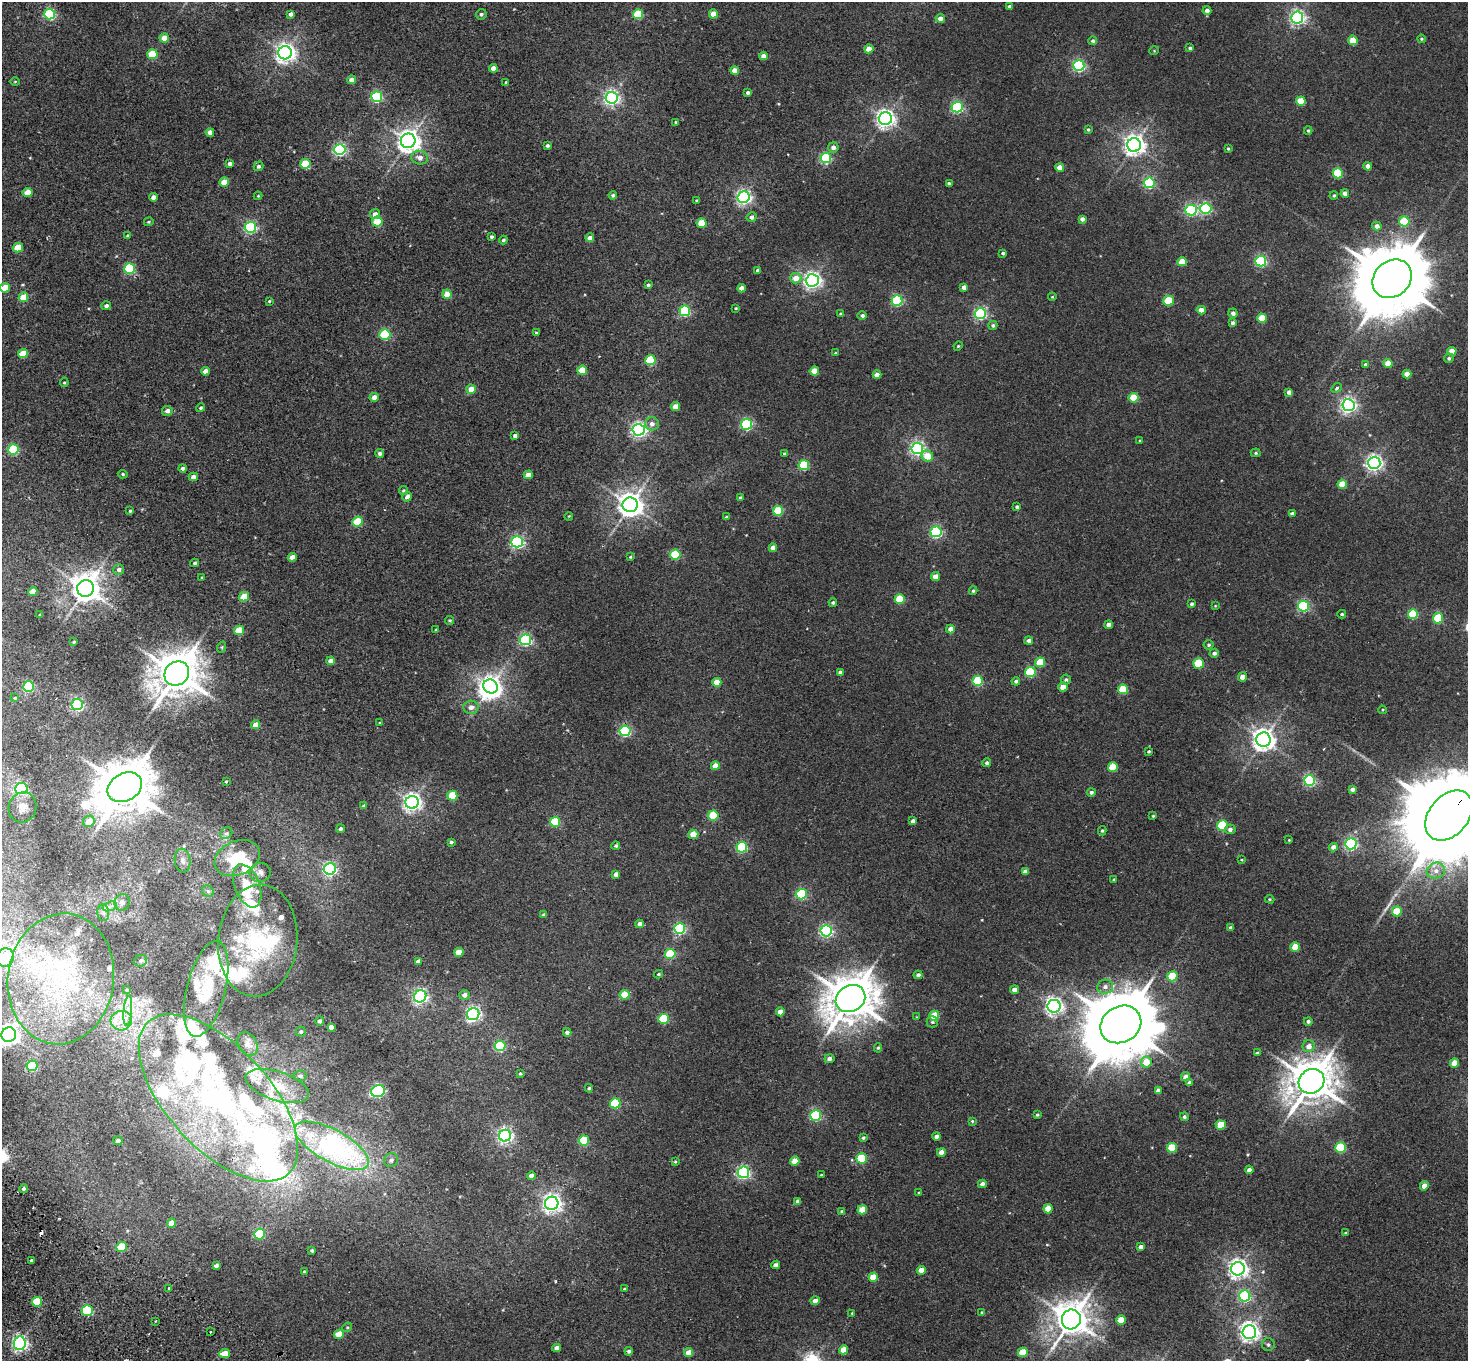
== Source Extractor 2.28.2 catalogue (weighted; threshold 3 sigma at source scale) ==
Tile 7 of 4 x 4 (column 3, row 2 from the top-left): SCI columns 2971-4436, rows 2921-4279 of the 5943 x 5978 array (HDU 1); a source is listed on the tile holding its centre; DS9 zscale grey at full resolution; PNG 1470 x 1363 px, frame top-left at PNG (2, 2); each listed source drawn as its Kron ellipse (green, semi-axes under 4 px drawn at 4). Shown black and unused: <1% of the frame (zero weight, under 2 of 3 exposures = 3% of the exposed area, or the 3 px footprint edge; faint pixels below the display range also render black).
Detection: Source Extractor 2.28.2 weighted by HDU 2 'WHT'; one run over the whole footprint, this tile lists its part. Background 0.0289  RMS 0.0064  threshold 0.0289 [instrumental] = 3 sigma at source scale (4.5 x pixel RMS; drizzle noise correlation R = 1.50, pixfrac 1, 0.05/0.05 arcsec/px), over >= 5 px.
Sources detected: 430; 8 inside a brighter object's white glare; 2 cosmic-ray / hot-pixel residue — neither listed nor drawn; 28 inside a brighter listed object's ellipse — not listed separately; the other 392 listed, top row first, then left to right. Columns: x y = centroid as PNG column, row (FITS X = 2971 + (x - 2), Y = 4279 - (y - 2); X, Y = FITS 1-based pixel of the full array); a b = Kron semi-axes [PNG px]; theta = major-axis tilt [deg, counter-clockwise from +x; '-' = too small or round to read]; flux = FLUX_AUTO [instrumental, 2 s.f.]
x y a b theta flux
1009 6 4 3 - 1.3
1207 11 4 4 - 2.5
50 14 5 5 - 72
291 14 4 4 - 2.5
481 14 5 5 - 1.4
638 14 5 5 - 31
713 14 4 4 - 7.8
1297 17 6 6 - 170
940 18 4 4 - 4
164 38 4 4 - 8.2
1421 39 4 3 - 0.78
1353 40 5 4 - 15
1093 41 4 4 - 1.3
1190 48 3 3 - 1.2
869 49 4 4 - 7.8
1154 51 5 3 - 0.52
285 53 7 6 - 350
152 54 5 5 - 22
763 56 4 4 - 4.2
1079 65 5 5 - 94
493 68 4 4 - 5.2
735 70 4 4 - 7.6
352 80 4 4 - 4.5
15 81 5 3 - 0.48
506 82 4 3 - 0.69
748 93 4 4 - 1.4
377 97 5 5 - 74
611 98 6 6 - 180
1301 101 5 4 - 17
957 107 5 5 - 92
885 119 6 6 - 290
675 122 4 3 - 0.61
1088 130 3 3 - 0.9
1308 131 4 3 - 0.81
210 132 4 4 - 3.8
408 141 7 7 - 510
1134 145 7 7 - 410
547 146 3 3 - 1.3
833 147 5 5 - 3
1228 149 4 3 - 0.71
340 150 6 5 - 110
420 158 8 6 -15 4
826 158 5 5 - 64
230 164 4 4 - 2.1
305 164 5 5 - 24
258 166 5 4 - 1.5
1368 166 4 4 - 3.9
1060 167 4 4 - 7.4
1338 173 5 5 - 32
224 182 5 4 - 10
1149 183 5 5 - 74
949 184 4 3 - 1.4
28 193 5 4 - 11
1345 194 4 4 - 3.3
613 195 4 4 - 1.1
258 196 4 4 - 0.55
1334 196 4 4 - 0.93
153 197 4 4 - 3
744 197 6 6 - 160
696 200 3 2 - 0.57
1206 208 5 5 - 78
1191 210 5 5 - 86
375 214 5 5 - 3.8
751 217 5 4 - 2.4
1082 219 4 4 - 2.6
1404 221 5 5 - 29
149 222 5 4 - 0.68
377 222 5 5 - 26
702 223 5 4 - 17
1377 226 5 4 - 3.5
250 227 5 5 - 95
128 236 3 3 - 0.79
492 237 3 3 - 1
590 238 4 4 - 3.8
503 240 4 4 - 1.3
18 248 5 4 - 15
1003 253 4 3 - 1.5
1261 261 5 5 - 78
1182 262 5 4 - 13
129 268 5 5 - 49
758 270 4 3 - 1.8
796 278 5 5 - 7.2
1392 279 21 17 44 6700
812 280 6 6 - 240
648 285 4 3 - 1.3
964 287 4 4 - 3.3
5 288 5 4 - 16
741 288 4 4 - 4.3
447 294 4 4 - 9.8
23 297 5 4 - 14
1052 297 4 4 - 0.57
269 301 3 3 - 0.62
897 301 5 5 - 63
1169 301 5 5 - 22
106 306 5 4 - 1.7
736 308 3 2 - 0.63
1201 310 4 4 - 6
685 311 5 5 - 63
1233 313 5 4 - 2.6
840 314 4 3 - 0.79
980 314 5 5 - 100
862 316 5 4 - 1.6
1262 318 5 4 - 18
1233 323 4 4 - 1.6
993 325 4 4 - 1.4
536 333 4 4 - 1.4
385 335 5 5 - 50
958 346 5 4 - 0.62
1452 351 4 4 - 10
835 353 3 3 - 0.47
23 354 5 4 - 14
1449 358 5 4 - 1.1
650 360 5 5 - 31
1388 364 4 4 - 11
1366 365 4 4 - 1.6
582 370 5 4 - 14
205 371 4 4 - 4
814 371 4 4 - 10
1407 374 4 4 - 6.1
877 375 4 4 - 4.3
64 382 4 4 - 0.72
1337 388 5 3 - 0.86
471 389 5 4 - 6.9
1289 392 4 4 - 2.8
374 397 4 4 - 4.5
1134 398 5 5 - 19
1348 405 6 6 - 200
676 407 4 4 - 7
201 408 4 4 - 1.2
167 411 5 5 - 3.5
652 424 7 6 - 3.2
746 424 5 5 - 79
639 430 6 6 - 190
515 436 4 3 - 1.8
1140 441 4 3 - 0.66
917 448 6 5 - 150
13 449 5 5 - 43
380 453 4 4 - 1.6
1256 453 5 4 - 0.81
785 454 4 3 - 1.1
927 456 6 5 - 10
1374 463 6 6 - 210
804 465 5 5 - 41
183 468 4 4 - 1.8
123 474 5 4 - 0.84
528 475 4 4 - 6.6
193 477 4 4 - 3.5
1342 484 4 4 - 14
403 490 5 4 - 1
407 497 5 4 - 2.8
740 498 3 3 - 1.2
630 505 7 7 - 620
1017 507 4 4 - 1.3
130 511 4 3 - 0.82
778 511 5 5 - 28
1292 513 4 3 - 1.7
569 516 4 3 - 0.49
727 517 4 3 - 1
358 522 5 5 - 22
936 532 5 5 - 87
517 542 6 5 - 110
773 548 4 4 - 3.5
675 555 5 5 - 30
292 557 4 4 - 5.2
630 557 4 3 - 0.65
195 563 4 4 - 1.1
119 569 5 5 - 2.2
202 577 3 3 - 0.62
936 577 4 4 - 6.1
85 588 8 8 - 850
33 591 5 4 - 7
973 591 4 3 - 0.91
244 597 5 4 - 12
900 599 5 5 - 25
833 603 4 4 - 1.1
1192 604 3 3 - 1.2
1215 606 4 2 - 0.42
1303 606 5 5 - 76
1342 614 4 3 - 0.83
1413 614 5 5 - 32
40 615 3 2 - 0.71
1438 618 5 5 - 30
450 620 4 4 - 0.76
1108 625 4 4 - 3
950 629 4 4 - 3.9
239 630 5 4 - 16
436 630 3 3 - 0.52
525 640 6 5 - 100
1029 641 4 4 - 2
74 642 3 3 - 0.93
1209 645 5 5 - 1.2
222 647 6 3 72 0.73
1214 653 4 4 - 1.8
331 661 4 4 - 4.1
1040 662 5 5 - 18
1199 663 5 5 - 26
840 672 4 3 - 1.8
1030 672 5 5 - 39
177 674 13 11 40 2100
1242 677 4 4 - 5.3
1066 680 5 5 - 1.3
978 681 5 5 - 38
1016 681 4 3 - 1.5
717 682 4 4 - 7.6
490 686 7 6 - 300
29 687 5 5 - 52
1063 687 4 4 - 7.8
1123 689 5 5 - 20
15 698 4 4 - 0.65
77 704 6 5 - 97
471 707 7 6 - 3.6
1382 710 4 3 - 0.5
380 723 4 3 - 0.63
255 725 5 4 - 6
625 731 5 5 - 75
1263 740 7 7 - 470
1149 751 4 3 - 0.76
987 763 4 4 - 1.6
715 766 4 4 - 6.5
1113 767 5 5 - 19
1310 780 5 5 - 84
226 781 3 2 - 0.7
125 787 18 13 28 3000
21 788 6 5 - 74
1352 789 4 4 - 2.4
1091 792 4 4 - 1.6
452 796 5 5 - 20
412 802 6 6 - 280
364 806 4 3 - 1.6
23 807 15 14 - 6.8
713 815 5 5 - 17
1449 815 28 19 50 16000
1153 816 4 3 - 0.66
89 821 6 5 - 8.4
913 821 4 4 - 2.8
555 822 5 5 - 30
1222 825 5 5 - 39
341 829 4 4 - 1.4
1230 829 5 5 - 2
1102 831 4 3 - 0.8
226 833 6 5 - 1.3
693 834 5 5 - 8.3
1289 840 3 3 - 0.44
451 842 3 3 - 1.1
1351 844 5 5 - 110
616 846 4 4 - 1.1
742 847 5 5 - 58
1333 847 4 4 - 4.2
237 858 24 17 24 28
1241 860 4 2 - 0.48
183 861 12 8 -83 2.9
330 869 6 5 - 120
1025 871 4 4 - 2.8
1436 871 9 8 - 4.2
260 872 10 9 - 3.2
616 874 4 4 - 2.8
1114 879 4 3 - 0.59
247 886 23 12 -68 15
208 891 6 5 - 1.1
801 894 5 5 - 59
1270 899 4 3 - 0.68
122 902 8 7 - 2.8
110 906 7 4 19 1.9
1397 911 5 5 - 19
103 913 8 6 -84 2
544 915 4 4 - 2.1
639 924 4 4 - 3.1
1231 928 4 3 - 1.9
680 929 5 5 - 73
826 931 6 5 - 110
258 941 56 39 85 67
1295 947 5 4 - 14
459 952 4 4 - 9.5
670 954 5 5 - 36
5 958 9 8 - 44
141 961 6 6 - 1.3
418 961 4 4 - 2.9
659 974 4 3 - 0.84
918 975 4 4 - 1.9
1172 976 5 5 - 32
61 979 66 53 83 120
1105 987 8 7 - 3.2
206 989 49 19 76 23
127 990 3 2 - 0.49
1014 990 4 4 - 4.6
464 995 5 5 - 3.1
625 995 5 4 - 17
420 996 6 6 - 160
850 999 15 13 29 2400
1054 1006 6 6 - 240
128 1011 15 4 85 3.8
780 1012 4 4 - 6.1
473 1014 6 6 - 160
934 1016 5 5 - 18
917 1017 3 3 - 0.41
663 1019 5 5 - 35
121 1021 10 9 - 5.9
319 1021 4 4 - 1.9
1308 1021 4 4 - 1.5
932 1022 6 5 - 1.2
1121 1024 21 18 30 6300
331 1027 4 4 - 3.1
301 1032 5 5 - 1.1
567 1032 4 4 - 2.2
9 1035 7 7 - 370
248 1044 13 9 -60 3.1
500 1046 5 5 - 54
1309 1046 6 6 - 4.1
878 1048 5 4 - 0.76
1257 1053 3 3 - 1.3
829 1059 5 4 - 2.3
1146 1062 5 5 - 10
1454 1063 4 4 - 8.8
32 1066 5 5 - 48
520 1074 3 3 - 0.65
300 1076 6 5 - 1.5
1185 1077 4 4 - 3.9
1311 1081 13 12 - 2000
1189 1083 4 4 - 1.9
277 1086 33 14 -18 17
589 1088 4 3 - 0.96
1158 1090 4 4 - 2.8
378 1091 7 5 17 120
218 1098 103 51 -47 180
615 1103 5 5 - 40
816 1115 5 5 - 73
1037 1115 4 3 - 0.85
1184 1117 4 4 - 1.4
972 1121 4 4 - 0.73
1221 1125 5 5 - 15
505 1136 6 6 - 160
937 1136 4 4 - 3.1
863 1138 4 3 - 1.1
584 1140 5 5 - 39
118 1141 4 4 - 2.2
332 1146 41 16 -28 150
1172 1148 5 5 - 24
1340 1148 5 5 - 37
941 1152 4 4 - 4.5
861 1158 5 5 - 33
391 1160 7 6 - 2.1
795 1161 5 4 - 9.3
675 1162 3 3 - 0.66
1249 1170 4 4 - 3.4
743 1172 6 5 - 120
821 1175 3 3 - 0.77
531 1176 4 4 - 3.2
982 1184 4 4 - 2.6
1424 1186 5 4 - 5
23 1189 4 4 - 1.3
919 1192 3 2 - 0.5
798 1201 4 4 - 2.8
552 1203 7 6 - 280
1048 1209 4 4 - 12
862 1210 5 4 - 12
842 1211 4 3 - 1.4
171 1223 5 4 - 5.9
1346 1233 4 4 - 0.6
259 1234 5 5 - 54
122 1247 5 5 - 20
1141 1247 4 4 - 2.6
312 1250 3 3 - 1.1
31 1261 3 3 - 3.9
216 1265 4 3 - 2.2
775 1265 4 4 - 2.7
1238 1269 7 6 - 320
921 1270 4 4 - 7.1
304 1272 4 3 - 0.7
873 1277 5 4 - 12
169 1288 3 3 - 2.4
624 1289 3 3 - 0.49
1245 1296 5 5 - 92
815 1301 4 4 - 3.9
37 1302 5 5 - 23
87 1310 5 5 - 60
982 1312 4 3 - 0.57
852 1313 4 3 - 0.62
1071 1319 10 9 - 1300
1121 1320 5 4 - 12
156 1321 2 2 - 0.7
347 1327 5 4 - 0.79
211 1332 3 2 - 1.1
1249 1332 7 7 - 330
339 1334 5 4 - 12
20 1343 7 6 - 190
1268 1345 6 6 - 1.5
556 1348 4 4 - 3.6
843 1350 4 4 - 8.3
629 1351 4 4 - 1.4
1023 1352 5 4 - 18
689 1353 4 4 - 8
225 1354 5 4 - 9.4
Overlapping masked pixels (flux is a lower limit): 1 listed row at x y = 1449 815
Isophote crosses this tile's border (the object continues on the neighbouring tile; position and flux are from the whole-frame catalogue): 4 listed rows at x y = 5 288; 1449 815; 5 958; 9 1035